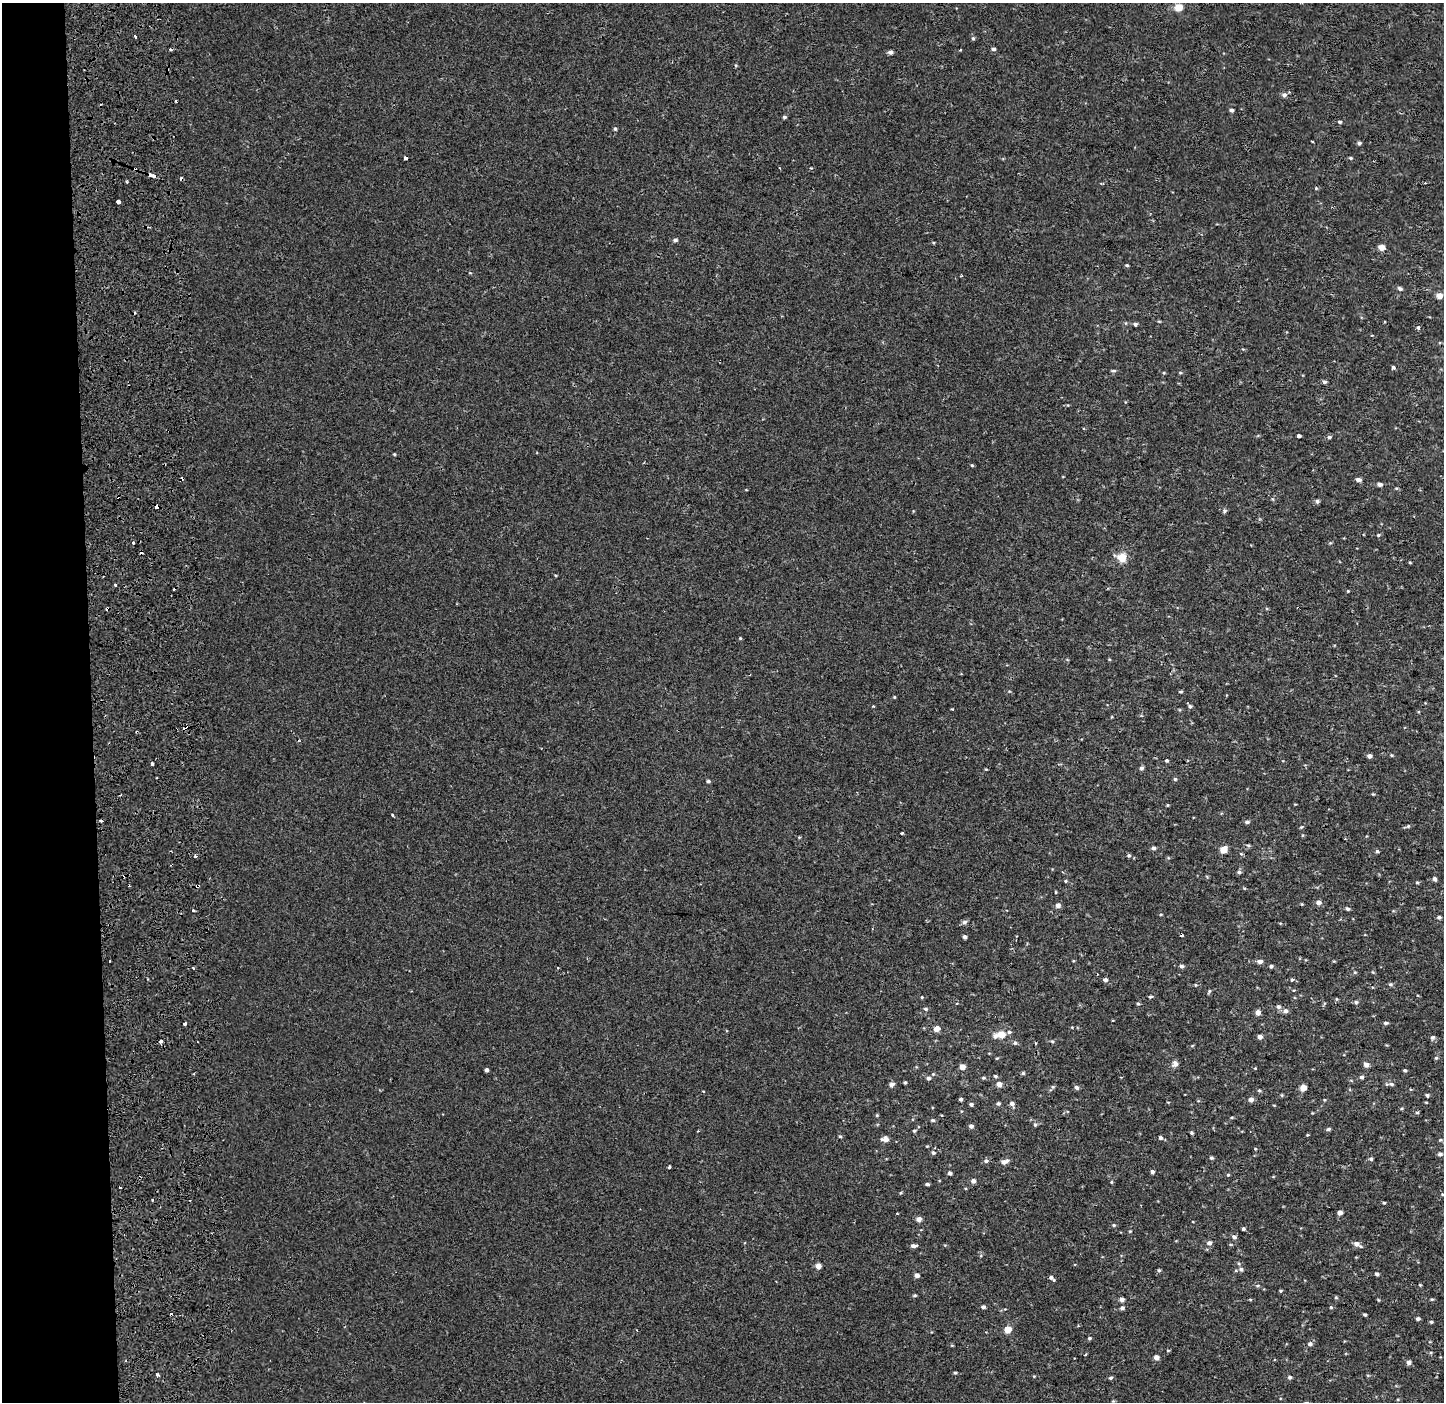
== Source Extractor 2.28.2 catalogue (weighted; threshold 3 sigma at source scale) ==
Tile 4 of 3 x 3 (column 1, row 2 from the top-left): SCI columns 192-1633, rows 1532-2931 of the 4710 x 4457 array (HDU 1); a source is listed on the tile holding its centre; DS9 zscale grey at full resolution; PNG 1446 x 1404 px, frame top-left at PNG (2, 3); no overlay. Shown black and unused: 6% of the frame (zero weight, under 2 of 3 exposures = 11% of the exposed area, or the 3 px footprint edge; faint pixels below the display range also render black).
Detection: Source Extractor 2.28.2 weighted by HDU 2 'WHT'; one run over the whole footprint, this tile lists its part. Background -5.77e-04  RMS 0.0032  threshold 0.0145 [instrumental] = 3 sigma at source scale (4.5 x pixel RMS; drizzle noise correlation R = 1.50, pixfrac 1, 0.0396/0.0396 arcsec/px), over >= 5 px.
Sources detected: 205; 12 cosmic-ray / hot-pixel residue — not listed; the other 193 listed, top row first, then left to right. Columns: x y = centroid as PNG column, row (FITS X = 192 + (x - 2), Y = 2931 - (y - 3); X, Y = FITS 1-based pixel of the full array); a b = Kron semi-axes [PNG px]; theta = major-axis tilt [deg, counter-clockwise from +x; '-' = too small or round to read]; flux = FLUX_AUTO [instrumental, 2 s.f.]
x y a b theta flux
1178 7 5 5 - 6.2
135 36 3 3 - 0.93
973 38 5 4 - 0.41
993 49 4 4 - 0.61
960 50 3 3 - 0.5
890 52 5 4 - 0.82
1284 95 5 4 - 1
1231 110 4 4 - 0.68
784 117 5 4 - 0.46
1340 122 5 4 - 0.44
615 129 4 4 - 0.4
1359 143 4 4 - 0.55
405 158 3 3 - 1.4
1351 158 4 4 - 0.34
811 168 3 3 - 0.25
153 176 6 3 -14 3.9
127 182 4 2 - 0.3
118 202 4 3 - 4.9
675 240 4 4 - 0.7
1381 247 5 4 - 2.6
1127 265 4 3 - 0.37
961 276 3 3 - 0.48
1400 289 6 5 - 0.59
1439 296 5 4 - 2.4
1135 324 4 4 - 0.52
1418 327 3 3 - 1.2
1393 367 3 3 - 1
1114 371 6 4 0 0.39
1324 382 4 4 - 0.7
1299 436 4 3 - 2.1
1329 437 5 4 - 0.53
394 454 4 3 - 0.26
972 465 4 4 - 0.3
1358 480 5 4 - 1.2
1380 484 5 4 - 0.89
1317 501 5 4 - 0.58
1225 510 5 5 - 0.53
1378 535 4 3 - 0.32
1122 557 11 11 - 3
115 585 3 3 - 0.64
1348 591 3 3 - 0.21
740 638 4 4 - 0.27
1180 692 6 3 0 0.33
894 697 4 3 - 0.23
1190 706 5 5 - 0.58
1391 755 5 3 - 0.25
1369 756 4 4 - 1
1167 760 3 3 - 0.83
152 764 4 3 - 0.98
1141 768 5 4 - 0.68
1175 779 5 4 - 0.39
708 781 4 3 - 0.54
392 815 3 3 - 0.42
1247 822 5 4 - 0.56
1408 826 6 4 46 0.38
902 833 3 2 - 0.69
1248 845 6 3 -18 0.37
1153 848 4 4 - 0.68
1223 850 5 4 - 4.5
1377 851 5 4 - 0.42
195 856 3 3 - 1
1129 856 6 4 2 0.47
1239 872 5 4 - 0.57
1435 879 4 4 - 0.93
1065 881 5 3 - 0.28
1417 882 5 3 - 0.33
198 886 4 4 - 0.69
1318 902 5 4 - 1.3
1058 905 5 5 - 1.1
1347 909 5 4 - 0.57
193 910 3 2 - 0.56
1439 917 5 4 - 0.51
964 922 6 5 - 0.73
965 937 4 4 - 0.69
1260 961 5 4 - 1.2
1181 966 5 5 - 0.61
1271 966 4 4 - 0.55
193 968 3 2 - 0.58
1355 972 5 3 - 0.28
1105 980 5 4 - 0.77
1292 980 5 4 - 0.37
1390 984 5 4 - 0.45
1195 985 5 3 - 0.25
922 997 4 3 - 0.24
1150 997 5 3 - 0.41
1336 999 5 3 - 0.28
1356 1002 5 5 - 0.41
1138 1004 4 4 - 0.39
1278 1007 5 5 - 0.72
925 1009 5 4 - 0.41
1285 1011 5 5 - 0.99
1258 1013 4 4 - 1.8
1385 1023 5 4 - 0.46
185 1024 3 3 - 0.72
936 1029 5 4 - 2.4
1009 1032 5 5 - 0.49
1001 1035 5 4 - 5
995 1036 6 5 - 1
1260 1037 4 4 - 1.2
1433 1038 6 5 - 0.53
161 1041 3 3 - 1.9
1052 1041 4 3 - 0.32
1015 1043 5 4 - 0.54
1035 1043 3 2 - 0.34
997 1058 5 3 - 0.24
1436 1058 4 4 - 0.37
1175 1064 8 7 - 1
1366 1065 5 4 - 1.3
962 1067 4 4 - 2.7
486 1070 4 3 - 0.77
1405 1070 4 3 - 0.47
1023 1073 4 4 - 0.41
933 1074 4 4 - 0.27
995 1076 4 4 - 0.36
1362 1077 4 4 - 0.74
928 1078 4 4 - 0.72
905 1082 3 3 - 0.4
892 1084 6 5 - 0.83
999 1084 4 4 - 1.9
1391 1084 6 5 - 0.59
1053 1087 5 3 - 0.29
1077 1087 5 5 - 0.68
1303 1088 4 4 - 3.2
1259 1090 5 3 - 0.34
1427 1095 4 3 - 0.46
961 1099 3 3 - 0.6
1251 1099 4 4 - 1.5
998 1103 5 4 - 0.53
1012 1103 5 4 - 0.89
971 1104 4 4 - 0.58
1417 1112 5 3 - 0.33
877 1115 4 3 - 0.29
933 1120 5 3 - 0.45
1035 1125 4 4 - 0.41
971 1126 4 4 - 0.8
1328 1129 6 4 27 0.45
914 1131 4 4 - 0.32
1192 1133 4 3 - 0.43
840 1136 5 3 - 0.33
1161 1138 4 4 - 0.62
886 1139 7 6 - 1.5
1440 1140 5 3 - 0.28
933 1153 5 4 - 0.45
1440 1154 5 4 - 0.74
1211 1158 4 4 - 0.44
1371 1159 4 4 - 0.48
986 1161 5 5 - 0.54
1004 1162 9 5 18 1.4
669 1167 3 3 - 0.68
1152 1172 4 4 - 0.62
949 1173 4 3 - 0.59
1228 1175 4 4 - 0.29
973 1181 5 4 - 0.96
927 1184 4 3 - 0.53
120 1188 3 2 - 0.48
152 1200 3 2 - 0.68
1384 1202 4 3 - 0.36
1340 1212 4 4 - 1.1
919 1219 5 4 - 1.4
1114 1225 5 4 - 0.34
1243 1229 3 3 - 1
1234 1237 5 4 - 0.79
1209 1243 5 4 - 1
1356 1244 7 6 - 1.4
914 1246 8 4 2 0.76
818 1266 4 4 - 1.9
1241 1269 5 5 - 0.68
1159 1270 4 4 - 0.39
1377 1274 3 3 - 0.73
917 1275 4 4 - 1.4
1051 1278 7 3 -41 0.78
1420 1285 4 3 - 0.27
1281 1291 4 3 - 0.31
915 1295 5 3 - 0.37
1432 1299 5 3 - 0.3
1122 1300 4 4 - 1.3
983 1307 5 4 - 0.63
1331 1307 4 3 - 0.25
1122 1308 5 4 - 0.62
1365 1315 4 3 - 0.39
1418 1319 4 4 - 0.62
1431 1322 4 4 - 0.36
1008 1330 4 4 - 4.9
1089 1338 4 4 - 0.41
1310 1344 5 5 - 0.87
1168 1350 5 3 - 0.26
1086 1354 4 3 - 0.3
1156 1357 4 4 - 1.7
1409 1362 5 4 - 1.1
955 1373 4 3 - 0.33
158 1375 4 3 - 0.62
1290 1377 5 5 - 0.52
1111 1378 5 4 - 0.44
Overlapping masked pixels (flux is a lower limit): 2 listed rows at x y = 153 176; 198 886